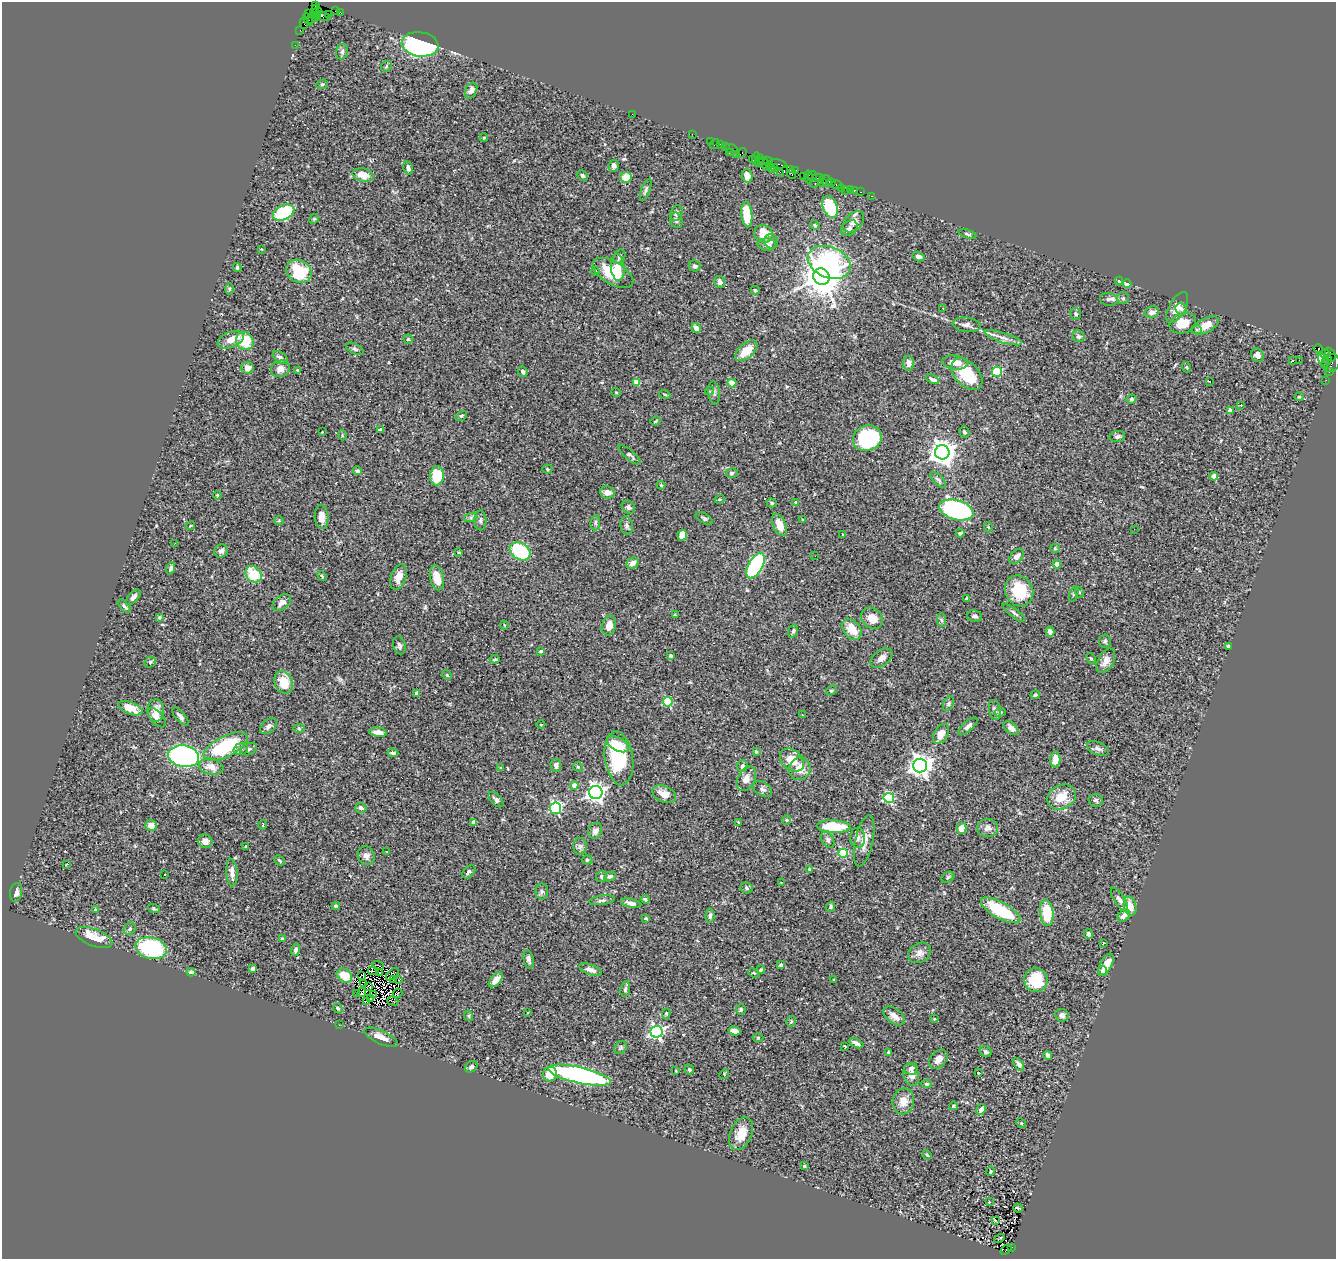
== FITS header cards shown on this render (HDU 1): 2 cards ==
NAXIS1  =                 1334
NAXIS2  =                 1257

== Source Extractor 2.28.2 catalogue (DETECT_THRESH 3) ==
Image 1334 x 1257 px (HDU 1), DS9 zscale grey, 1 PNG px = 1 image px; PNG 1338 x 1261 px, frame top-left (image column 1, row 1257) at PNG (2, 2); each listed source drawn as its Kron ellipse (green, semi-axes under 4 px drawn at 4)
Background 0.748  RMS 0.055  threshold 0.166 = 3 sigma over >= 5 px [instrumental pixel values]
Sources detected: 413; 4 with non-positive FLUX_AUTO (blend fragments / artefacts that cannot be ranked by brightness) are neither listed nor drawn; the other 409 listed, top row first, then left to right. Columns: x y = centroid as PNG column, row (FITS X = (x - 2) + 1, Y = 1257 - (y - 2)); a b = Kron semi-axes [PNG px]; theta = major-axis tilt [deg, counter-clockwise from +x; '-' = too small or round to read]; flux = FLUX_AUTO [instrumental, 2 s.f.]
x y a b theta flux
315 6 2 2 - 13
317 11 4 3 - 35
335 11 3 2 - 35
340 12 4 2 - 29
309 13 3 2 - 16
313 14 10 4 71 180
328 14 3 2 - 19
323 16 8 4 -21 180
318 17 4 2 - 92
308 19 7 3 -62 90
315 19 3 2 - 28
304 23 5 3 - 91
300 30 2 2 - 9.9
420 44 18 12 -8 780
295 45 2 2 - 13
342 52 8 6 75 10
386 66 6 5 - 5.8
322 84 6 4 21 5.6
471 90 8 5 64 21
632 114 2 2 - 37
692 134 2 2 - 2.5
484 138 4 4 - 3.4
710 141 2 2 - 14
715 144 5 2 - 63
720 144 3 2 - 38
725 147 4 3 - 33
731 148 7 3 -17 35
729 153 3 2 - 20
742 153 5 3 - 45
737 155 3 3 - 80
760 158 3 2 - 39
752 159 3 2 - 15
756 159 7 2 86 18
768 161 5 3 - 57
759 162 3 2 - 67
764 164 8 3 -60 130
778 164 9 2 -10 170
769 165 3 2 - 23
614 166 6 5 - 10
775 167 2 2 - 40
408 168 6 4 -75 11
772 169 2 2 - 28
791 169 4 3 - 38
796 171 4 2 - 50
780 173 3 2 - 63
792 174 5 3 - 51
363 175 11 6 -12 46
582 176 6 4 -44 7.2
747 176 7 5 -74 30
803 176 2 2 - 28
812 176 5 4 - 25
626 177 5 5 - 58
808 177 6 3 -86 71
818 178 6 2 3 20
826 181 6 5 - 130
822 182 3 2 - 39
832 183 2 2 - 27
815 184 3 2 - 87
837 185 5 3 - 37
842 188 2 2 - 4.4
851 189 4 3 - 65
646 190 12 4 69 8.9
846 190 2 2 - 8
855 190 3 3 - 35
861 192 3 2 - 5.9
871 196 3 3 - 20
830 207 11 7 -66 240
284 212 11 7 28 220
676 213 8 6 72 9.1
747 215 12 5 -85 140
314 219 5 4 - 4.1
676 220 8 6 -69 9.8
854 222 12 8 46 26
815 225 5 4 - 4.3
849 228 9 7 43 11
764 234 9 8 - 79
967 234 9 3 -17 6.4
771 241 7 6 - 10
767 245 9 6 -4 15
261 249 3 2 - 2.5
919 256 6 4 -17 14
619 257 7 5 64 8.9
829 262 22 15 -23 490
695 266 6 5 - 10
237 267 4 3 - 5.5
618 268 13 7 -84 66
299 271 13 11 -34 170
595 271 4 4 - 3.3
613 273 22 11 -31 110
821 277 8 8 - 11000
1119 281 4 3 - 6.6
720 282 6 5 - 14
1127 284 4 4 - 47
230 289 6 4 89 6
755 290 4 4 - 4.9
1123 298 6 6 - 7.1
1109 299 9 6 -10 12
943 308 3 2 - 13
1177 308 17 8 61 33
1181 309 6 5 - 8.7
1152 312 7 5 17 20
1076 314 6 5 - 7.9
1183 323 13 10 20 63
967 325 14 7 -6 19
1205 325 14 7 27 44
696 328 5 4 - 22
1197 330 5 4 - 6.6
1078 336 6 5 - 7.9
1003 338 20 5 -17 25
408 339 4 4 - 4.8
231 340 14 7 22 42
245 341 9 8 - 110
355 349 9 5 -26 7.9
1318 349 5 3 - 260
746 351 13 7 42 67
1325 354 5 3 - 47
1330 354 7 4 -65 100
1257 355 7 6 - 19
280 357 8 5 -36 11
1293 360 3 3 - 18
1299 360 2 2 - 470
1323 360 7 3 -61 41
1327 360 5 3 - 88
955 362 13 7 -7 35
908 363 7 5 -83 18
1331 363 9 8 - 240
1186 367 5 4 - 3.6
248 368 6 5 - 32
280 369 9 8 - 24
298 370 3 3 - 4.7
1329 371 3 2 - 34
523 372 5 4 - 7.5
997 372 5 5 - 250
967 374 19 12 -47 130
933 379 7 3 -26 9.6
1326 380 3 2 - 4.5
1209 381 3 2 - 3.6
636 382 4 4 - 44
732 383 4 4 - 78
709 391 4 4 - 8.7
616 392 5 3 - 2.9
714 393 11 5 -82 11
665 395 5 3 - 3.3
1299 397 4 4 - 5
1131 399 5 4 - 6.6
1241 405 3 2 - 4
1230 410 4 4 - 33
461 416 6 4 30 5
656 421 5 3 - 4.1
380 430 4 3 - 6.3
322 432 3 3 - 3.9
964 432 6 5 - 7.5
342 435 5 3 - 3.2
1117 437 8 5 8 13
867 438 14 12 20 330
942 452 7 7 - 3600
630 455 14 4 -40 8.3
547 469 5 4 - 4.7
358 471 4 4 - 8.3
732 473 6 4 14 8
437 476 9 7 84 100
1214 476 4 4 - 43
938 480 10 4 -45 9.5
661 485 4 3 - 4.1
607 492 7 6 - 24
217 495 4 3 - 3.3
720 499 5 3 - 3.5
796 502 3 3 - 6.3
772 503 5 4 - 5
628 507 7 5 -41 10
956 510 17 9 -15 690
322 517 12 7 -86 25
471 517 7 4 19 8.3
704 518 9 5 -32 8.5
480 520 10 6 -89 11
803 520 3 2 - 2.7
279 521 5 4 - 4.5
595 523 7 5 86 8.1
780 525 12 6 -65 45
190 526 5 3 - 3.4
627 526 9 6 -80 9.4
988 527 5 3 - 3.5
1134 529 2 2 - 2
960 533 4 3 - 6.6
682 535 5 5 - 46
843 535 3 2 - 3.1
175 543 2 2 - 2.3
1055 548 5 4 - 4.3
221 551 7 6 - 13
520 551 11 8 -32 240
459 552 3 3 - 3.5
815 556 2 2 - 3.7
1017 556 9 5 47 16
633 563 6 5 - 23
1057 564 4 4 - 39
755 566 14 7 60 550
171 568 6 4 67 8.9
254 574 9 7 -42 120
322 576 5 3 - 4.2
398 577 13 7 71 33
437 578 13 7 -77 43
1019 591 16 13 -61 150
1079 592 5 3 - 3.2
1074 594 8 4 72 4.9
133 597 9 5 50 12
966 598 3 2 - 4
282 603 10 6 36 21
124 606 8 4 -45 9.4
1014 613 14 3 -39 9
675 615 4 2 - 3.3
974 616 8 6 -12 11
160 617 4 3 - 4.5
872 618 12 9 -41 40
941 620 7 4 -87 7.4
504 625 4 3 - 2.7
609 626 10 7 73 30
852 629 12 8 -55 61
793 631 7 4 74 8.1
1050 631 5 4 - 14
1105 641 6 6 - 8.1
399 645 9 6 -77 11
1228 646 3 3 - 8.2
541 651 4 3 - 7.6
671 656 3 3 - 8.2
881 658 12 7 37 23
1091 658 5 4 - 4.3
495 659 5 3 - 4.7
1106 661 13 8 61 26
150 662 6 5 - 6.8
447 675 5 3 - 3.3
284 682 11 9 -65 71
831 690 6 4 32 5.3
417 693 4 4 - 12
1035 695 4 4 - 5.6
668 702 5 4 - 210
948 704 8 5 63 6.8
130 708 13 6 -21 47
156 710 11 8 -88 34
995 710 10 6 -79 12
1000 712 5 4 - 5.9
802 715 3 2 - 4
180 716 11 4 -49 12
157 718 12 6 -48 23
541 725 4 3 - 2.6
268 726 9 6 43 14
968 726 12 5 41 15
299 728 6 4 -2 5
1011 728 9 5 -42 20
378 732 8 4 -9 23
941 734 11 7 59 35
618 744 12 6 -28 28
226 746 24 10 27 270
1098 748 11 6 -24 13
241 749 7 5 17 9.2
249 749 8 5 27 7.3
756 752 4 4 - 8
393 753 5 4 - 7.2
184 756 15 10 -9 1100
619 758 27 14 -82 230
792 760 13 10 -40 48
1055 760 8 5 87 34
556 765 6 5 - 14
742 766 6 5 - 8
920 766 7 7 - 2800
211 767 12 8 -12 40
578 767 5 4 - 4.4
501 768 4 3 - 3.3
800 769 11 10 - 43
746 779 13 8 62 26
574 785 4 4 - 26
762 789 10 6 -30 13
596 792 7 6 - 1600
664 794 12 8 -25 37
1061 797 15 12 27 69
889 798 5 5 - 340
496 800 9 5 -46 14
1096 800 7 6 - 7.7
361 808 6 5 - 11
555 808 6 5 - 440
787 820 4 4 - 3.5
739 822 3 2 - 3
474 823 4 4 - 32
151 825 6 5 - 22
263 825 5 3 - 2.7
834 826 17 6 -2 140
961 828 5 5 - 55
988 828 10 9 - 18
595 831 8 6 65 17
858 838 10 7 -87 14
828 840 9 6 -60 9.6
205 841 7 6 - 19
864 841 26 9 78 42
246 846 3 3 - 4.8
580 846 8 7 - 11
387 852 3 2 - 2.3
843 853 4 4 - 200
366 856 9 8 - 17
279 860 6 4 -41 5.3
587 860 5 4 - 6.2
66 865 4 2 - 36
809 869 3 2 - 3.8
232 872 14 5 -86 22
469 872 8 5 45 8.4
165 874 2 2 - 3
602 876 6 5 - 7.5
610 876 6 4 29 7.1
948 877 7 5 31 6.2
781 883 2 2 - 3.7
746 888 6 5 - 8.2
16 892 9 6 78 17
542 892 8 6 90 8.3
645 899 4 3 - 7.1
602 900 13 4 7 9.9
1120 900 14 5 -57 15
631 903 10 4 -12 14
336 906 4 4 - 5
1130 906 9 6 -75 44
830 907 5 4 - 6.7
154 909 6 4 -19 3.8
96 910 3 3 - 9.5
1001 910 22 8 -29 200
1047 913 13 6 -85 130
710 916 7 4 85 10
1124 916 7 5 46 17
646 918 3 2 - 4.1
130 929 6 5 - 8.4
1088 934 5 4 - 11
94 938 19 8 -20 97
282 939 4 3 - 5
1103 944 4 2 - 2.6
151 948 16 10 -14 380
296 950 6 4 72 9.8
919 953 12 9 33 24
529 959 9 5 -78 11
378 965 6 2 -21 6
781 965 4 3 - 7.4
1106 965 12 6 63 48
253 969 4 4 - 7.5
591 970 11 5 -21 19
761 970 4 3 - 5.1
373 971 5 2 - 6
1103 971 4 4 - 12
191 972 4 4 - 9.5
379 973 4 2 - 2.4
754 973 6 4 -24 4.5
392 974 8 2 45 2.5
362 975 3 2 - 0.35
344 976 8 6 -34 47
394 979 3 2 - 3.1
834 979 3 2 - 3.5
399 980 3 2 - 3.2
496 980 9 5 47 23
1036 980 12 11 - 120
364 983 3 2 - 2.9
368 986 3 2 - 1.8
625 989 8 5 82 8.6
362 992 4 2 - 1.5
357 993 3 2 - 10
398 993 5 2 - 6.4
374 995 3 2 - 2.6
370 998 3 2 - 0.25
393 1001 5 3 - 2
366 1002 3 2 - 4
338 1008 5 4 - 6.4
741 1009 5 5 - 6.4
527 1012 3 3 - 6.6
666 1013 5 4 - 4.2
1062 1015 6 6 - 15
469 1016 5 3 - 3.3
894 1016 12 7 -37 26
934 1019 3 3 - 3
791 1021 5 4 - 4.8
339 1025 2 2 - 13
734 1031 6 4 -13 21
656 1032 6 6 - 860
381 1037 18 6 -25 30
758 1038 5 3 - 3.3
856 1043 8 4 -26 17
845 1046 3 2 - 2.4
621 1048 7 5 52 6.6
888 1052 3 3 - 3.3
986 1052 6 5 - 10
1048 1055 4 4 - 14
938 1059 11 7 46 25
1019 1064 7 4 -55 14
471 1067 7 5 34 9.1
689 1069 5 4 - 5.9
911 1069 6 6 - 11
676 1071 3 2 - 2.4
978 1073 3 3 - 6.6
550 1074 7 7 - 65
724 1074 5 4 - 3.7
580 1075 32 8 -13 820
911 1075 11 7 -76 29
927 1084 5 4 - 7.9
903 1101 13 10 80 39
954 1106 4 4 - 5.9
981 1109 6 4 61 9.9
1021 1123 5 4 - 4.6
741 1134 17 11 66 51
927 1155 5 3 - 3.7
804 1166 3 2 - 2.8
991 1171 5 3 - 4.5
989 1202 2 2 - 2.8
1018 1208 5 2 - 4.4
995 1220 3 3 - 50
999 1238 5 2 - 2.2
1011 1247 4 3 - 250
1006 1250 6 3 41 86
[4 non-positive-flux detections neither listed nor drawn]